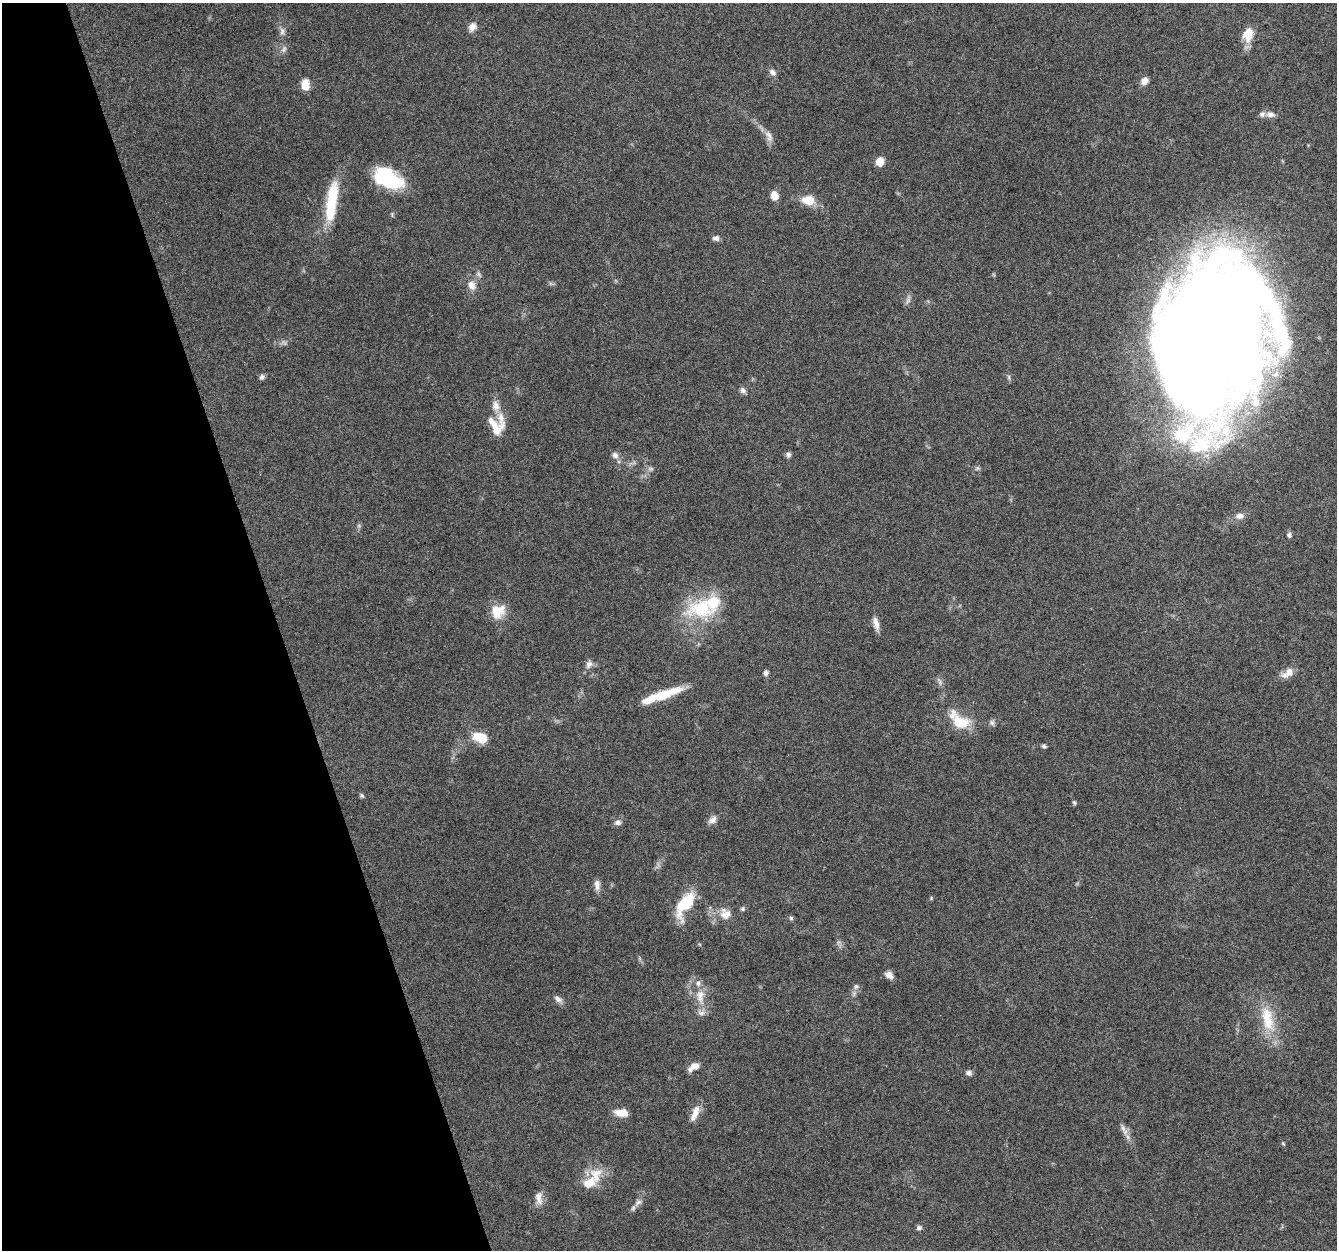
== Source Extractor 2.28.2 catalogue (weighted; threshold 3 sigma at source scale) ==
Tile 5 of 4 x 4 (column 1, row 2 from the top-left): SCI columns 1-1335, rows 2553-3800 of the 5340 x 5160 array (HDU 1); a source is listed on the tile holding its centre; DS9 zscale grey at full resolution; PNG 1339 x 1252 px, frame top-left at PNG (2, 3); no overlay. Shown black and unused: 21% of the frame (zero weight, under 4 of 8 exposures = <1% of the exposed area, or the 3 px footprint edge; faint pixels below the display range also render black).
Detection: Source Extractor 2.28.2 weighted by HDU 2 'WHT'; one run over the whole footprint, this tile lists its part. Background 0.0853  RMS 0.0039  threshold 0.0161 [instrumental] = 3 sigma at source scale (4.09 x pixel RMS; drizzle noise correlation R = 1.36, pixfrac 0.8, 0.0396/0.0396 arcsec/px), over >= 5 px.
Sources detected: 77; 5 too faint to see at this stretch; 1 inside a brighter object's white glare — not listed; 11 inside a brighter listed object's ellipse — not listed separately; the other 60 listed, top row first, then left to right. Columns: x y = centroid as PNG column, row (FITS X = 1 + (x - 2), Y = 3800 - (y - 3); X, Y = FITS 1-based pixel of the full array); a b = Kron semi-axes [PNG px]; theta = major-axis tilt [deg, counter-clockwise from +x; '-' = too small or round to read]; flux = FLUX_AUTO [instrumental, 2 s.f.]
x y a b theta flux
472 27 11 8 58 2.7
282 31 12 7 -90 1.8
1248 34 14 10 75 7.2
773 72 10 7 -45 1.5
1144 81 9 7 50 2.8
305 84 11 8 -88 4.7
1270 114 13 8 -2 2.1
769 136 18 9 -71 2.7
880 162 7 7 - 5.4
387 178 30 17 -26 28
774 195 9 7 -74 4.1
808 200 13 10 -8 6.9
331 202 51 12 82 19
716 238 9 7 8 1.4
472 285 14 11 -70 3.3
1214 337 130 79 79 1300
262 377 7 6 - 1
743 390 8 7 - 1.3
501 418 36 10 -81 5.8
615 455 10 8 -53 1.7
788 455 7 6 - 1.1
651 469 8 6 0 1
1239 516 12 8 8 2.3
1289 535 7 6 - 0.96
701 608 44 28 11 24
498 611 19 17 48 7.3
876 624 18 7 -78 2.7
589 664 11 9 62 1.9
1289 672 16 10 41 3.5
766 673 6 6 - 1.3
664 694 40 9 19 13
960 722 21 14 -20 11
992 723 8 7 - 1.1
481 738 15 9 -16 8.8
1044 746 6 4 -38 0.78
362 795 8 4 -46 0.67
1074 802 6 4 -73 0.6
712 820 12 8 38 2.1
618 822 9 7 11 1.5
597 885 14 7 -85 2.1
931 898 5 4 - 0.4
685 904 34 14 58 14
743 909 6 6 - 0.7
725 914 17 15 -49 4.5
791 918 6 5 - 0.72
889 975 10 7 -41 2.3
856 986 9 7 22 1.2
700 996 23 12 -85 6.7
558 999 12 7 -36 1.8
1268 1019 41 17 -76 14
695 1066 10 7 6 2.6
969 1073 8 6 -27 1.3
621 1113 14 8 -7 5
695 1113 22 8 67 3.9
1123 1128 12 6 -73 1.8
1283 1143 5 4 - 0.43
596 1175 26 18 79 8
539 1198 18 9 -86 3
638 1203 13 6 36 1.9
919 1228 8 6 15 0.9